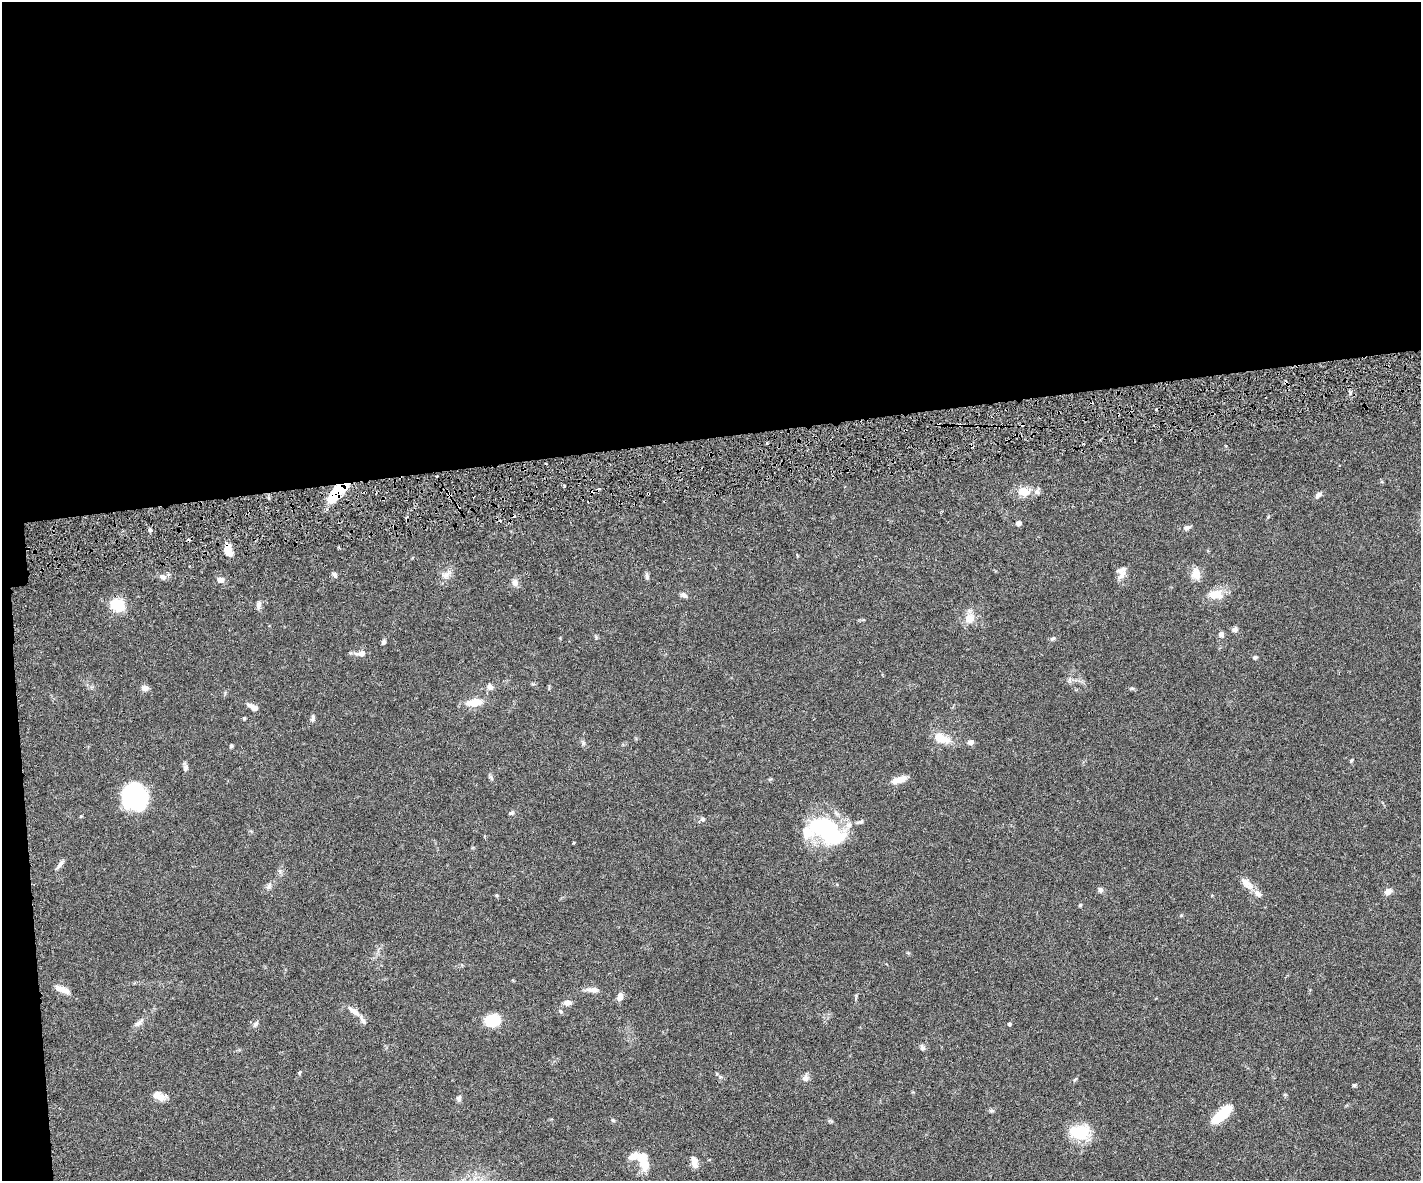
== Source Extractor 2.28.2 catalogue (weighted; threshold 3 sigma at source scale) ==
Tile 1 of 3 x 4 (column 1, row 1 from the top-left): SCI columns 157-1575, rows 3597-4775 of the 4677 x 4892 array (HDU 1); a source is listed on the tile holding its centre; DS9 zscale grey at full resolution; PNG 1423 x 1183 px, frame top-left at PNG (2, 2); no overlay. Shown black and unused: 38% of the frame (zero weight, under 3 of 6 exposures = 5% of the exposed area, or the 3 px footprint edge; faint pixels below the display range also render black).
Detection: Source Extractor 2.28.2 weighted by HDU 2 'WHT'; one run over the whole footprint, this tile lists its part. Background 0.0471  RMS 0.0026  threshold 0.0107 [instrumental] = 3 sigma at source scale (4.09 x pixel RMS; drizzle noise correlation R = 1.36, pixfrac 0.8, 0.05/0.05 arcsec/px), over >= 5 px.
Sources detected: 89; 7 cosmic-ray / hot-pixel residue — not listed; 7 inside a brighter listed object's ellipse — not listed separately; the other 75 listed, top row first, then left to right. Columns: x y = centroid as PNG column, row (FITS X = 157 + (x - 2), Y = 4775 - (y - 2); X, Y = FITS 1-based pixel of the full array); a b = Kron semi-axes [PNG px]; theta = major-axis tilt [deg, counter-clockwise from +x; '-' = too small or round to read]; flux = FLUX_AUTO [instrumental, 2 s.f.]
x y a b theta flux
959 425 4 3 - 0.48
564 486 3 2 - 0.34
337 492 24 9 44 11
1023 492 12 10 -10 3.4
1037 492 8 5 -21 0.74
648 493 3 2 - 0.24
449 495 5 4 - 0.4
1318 495 9 5 48 0.77
1018 523 4 4 - 1.4
1187 528 8 5 10 0.88
150 530 4 4 - 0.36
228 549 12 7 -78 3.9
1196 574 14 11 -71 2.4
334 575 7 5 -58 0.57
445 575 10 7 17 1.3
1122 575 16 8 59 1.4
647 576 9 5 -80 0.63
162 577 11 6 -17 0.93
220 580 8 7 - 1.3
515 583 10 8 -56 1
1214 594 19 12 14 3.3
684 595 9 6 -28 0.73
117 605 7 6 - 17
258 605 10 6 77 0.82
970 618 13 11 8 2.7
1235 629 7 6 - 0.88
1221 634 6 6 - 0.9
1053 638 7 5 40 0.5
383 642 5 4 - 0.68
361 653 14 7 6 1.6
1255 657 5 4 - 0.46
490 687 8 7 - 1
145 688 8 6 0 1.2
474 702 16 8 8 4.1
253 707 12 5 -31 1.7
312 718 10 5 82 0.56
942 738 24 11 -16 3.8
971 742 8 6 1 0.87
231 746 5 4 - 0.28
1351 760 5 4 - 0.29
186 768 9 6 87 0.76
491 777 7 4 -46 0.45
899 779 17 6 19 2.7
136 796 22 20 -53 33
511 813 6 5 - 0.51
703 819 7 6 - 0.55
827 831 40 20 -35 28
60 864 14 5 56 0.82
1247 883 22 9 -43 2.2
268 886 8 5 71 0.61
1100 890 7 6 - 0.66
1388 891 9 7 29 1.3
1080 905 4 4 - 0.28
1181 915 5 3 - 0.23
63 989 18 7 -23 1.9
593 990 16 7 -4 1.5
620 996 10 7 72 1.3
567 1003 9 6 4 1.2
354 1011 15 7 -36 1.5
492 1020 12 9 11 9.6
138 1023 18 6 39 1.1
255 1024 8 5 45 0.59
1009 1024 4 4 - 0.44
922 1048 7 6 - 0.66
299 1073 6 3 60 0.3
805 1078 9 8 - 1
1075 1079 6 3 37 0.29
1354 1085 5 4 - 0.4
160 1097 16 9 -44 2.2
459 1098 8 6 81 0.64
991 1111 6 5 - 0.44
1222 1114 23 8 42 8.6
1080 1132 24 16 2 8
643 1160 23 11 -72 4.6
694 1162 14 7 -76 1.6
Overlapping masked pixels (flux is a lower limit): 5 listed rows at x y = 959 425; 337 492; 648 493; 449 495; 228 549